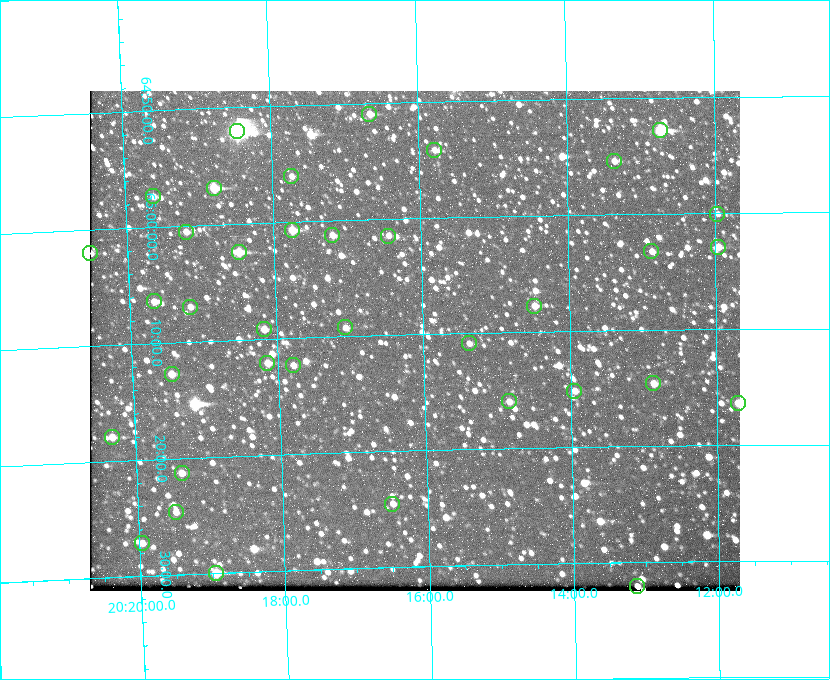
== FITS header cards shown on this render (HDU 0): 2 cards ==
NAXIS1  =                  650 / Width of table row in bytes
NAXIS2  =                  500 / Number of rows in table

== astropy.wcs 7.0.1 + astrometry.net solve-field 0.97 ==
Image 650 x 500 px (HDU 0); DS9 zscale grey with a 90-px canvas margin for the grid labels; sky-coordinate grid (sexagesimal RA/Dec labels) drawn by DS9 from the SOLVED WCS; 37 Tycho-2 reference stars matched to detected sources circled (green)
Header WCS: none
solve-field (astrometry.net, Tycho-2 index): SOLVED blind (the file carries no WCS)
Solved WCS: RA---TAN-SIP/DEC--TAN-SIP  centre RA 20:16:07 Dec +65:11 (304.03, +65.18 deg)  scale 5.17 arcsec/px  FOV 56.0' x 43.1'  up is -179 deg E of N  parity flipped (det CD > 0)
(file carries no celestial WCS; the grid is the blind solution)
Tycho-2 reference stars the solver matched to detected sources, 37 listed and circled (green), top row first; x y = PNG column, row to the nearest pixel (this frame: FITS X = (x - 90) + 1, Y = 500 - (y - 91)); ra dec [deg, ICRS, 3 dp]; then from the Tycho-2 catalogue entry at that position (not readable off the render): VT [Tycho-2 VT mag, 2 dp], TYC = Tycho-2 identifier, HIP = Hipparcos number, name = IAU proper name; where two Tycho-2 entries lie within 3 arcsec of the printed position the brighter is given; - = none
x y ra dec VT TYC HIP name
369 114 304.164 +64.849 10.65 4240-315-1 - -
660 130 303.184 +64.880 9.02 4240-488-1 - -
237 131 304.612 +64.868 7.89 4241-1703-1 100101 -
434 150 303.948 +64.903 11.68 4240-549-1 - -
614 161 303.341 +64.923 11.58 4240-148-1 - -
291 176 304.434 +64.934 11.97 4241-1827-1 - -
214 188 304.698 +64.948 10.27 4241-1684-1 - -
153 196 304.904 +64.956 11.57 4241-1578-1 - -
717 214 302.992 +65.001 11.85 4240-479-1 - -
292 230 304.437 +65.012 10.41 4241-1775-1 - -
186 232 304.798 +65.009 11.15 4241-1628-1 - -
332 235 304.302 +65.021 11.64 4241-1611-1 - -
388 236 304.112 +65.024 12.29 4240-364-1 - -
718 247 302.992 +65.048 11.44 4240-88-1 - -
651 251 303.217 +65.054 11.98 4240-166-1 - -
239 252 304.620 +65.041 10.25 4241-1573-1 - -
90 253 305.126 +65.034 11.39 4241-358-1 - -
154 301 304.916 +65.107 11.17 4241-1518-1 - -
534 306 303.620 +65.129 11.18 4240-34-1 - -
190 307 304.793 +65.117 11.79 4241-1700-1 - -
345 327 304.266 +65.154 11.64 4240-724-1 - -
264 329 304.544 +65.153 12.05 4241-1582-1 - -
469 343 303.846 +65.181 11.99 4240-1077-1 - -
267 363 304.537 +65.201 11.44 4241-1860-1 - -
293 365 304.448 +65.206 12.12 4241-1643-1 - -
172 374 304.866 +65.212 12.00 4241-1293-1 - -
653 383 303.217 +65.244 11.17 4240-236-1 - -
574 391 303.488 +65.252 12.13 4240-1343-1 - -
509 401 303.713 +65.266 11.45 4240-564-1 - -
738 403 302.928 +65.273 10.74 4240-760-1 - -
112 437 305.078 +65.299 11.60 4241-1297-1 - -
182 473 304.845 +65.354 11.82 4241-1491-1 - -
392 504 304.121 +65.408 11.90 4240-305-1 - -
176 512 304.869 +65.410 11.95 4241-1394-1 - -
142 543 304.989 +65.453 12.36 4241-1256-1 - -
216 573 304.739 +65.499 10.16 4241-1715-1 - -
637 586 303.282 +65.535 11.46 4240-242-1 - -